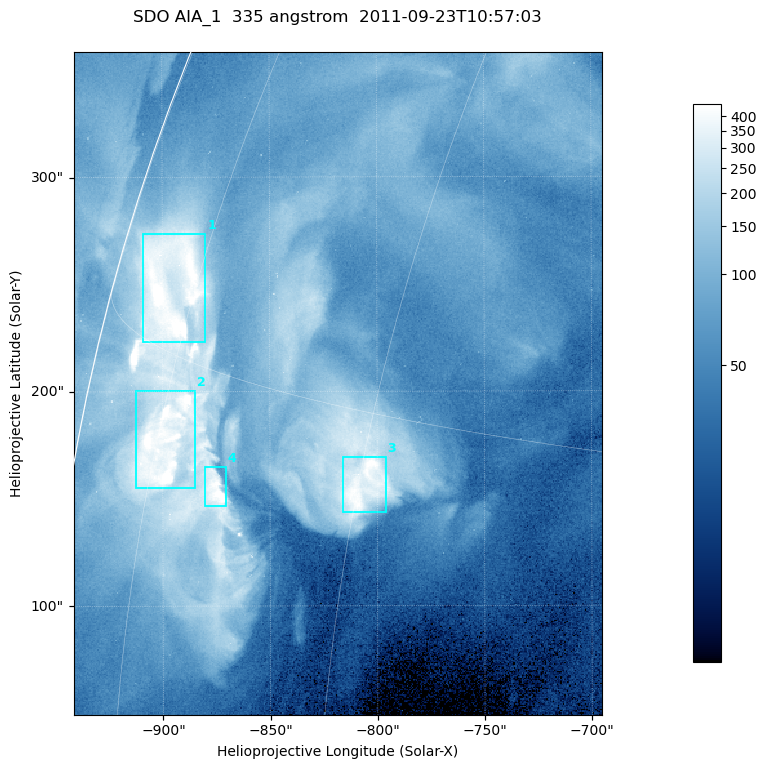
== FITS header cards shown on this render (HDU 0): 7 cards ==
TELESCOP= 'SDO     '           /
INSTRUME= 'AIA_1   '           /
WAVELNTH=                  335 /
WAVEUNIT= 'angstrom'           /
DATE-OBS= '2011-09-23T10:57:03.62' /
CTYPE1  = 'HPLN-TAN'           /
CTYPE2  = 'HPLT-TAN'           /

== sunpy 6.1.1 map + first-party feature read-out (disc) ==
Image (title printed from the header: SDO AIA_1  335 angstrom  2011-09-23T10:57:03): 410 x 514 px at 0.601 arcsec/px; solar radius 956 arcsec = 1592 px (partial field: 2.5% of the solar disc is inside the frame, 94% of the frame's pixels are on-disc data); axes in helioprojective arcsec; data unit not stated in the header (colour bar unlabelled)
Pointing: header CRPIX1/2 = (2042.06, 2043.86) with CRVAL1/2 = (0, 0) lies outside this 410 x 514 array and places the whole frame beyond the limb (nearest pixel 1.41 R_sun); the SolarSoft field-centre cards XCEN/YCEN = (-818.3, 203.7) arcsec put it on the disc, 1306 arcsec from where CRPIX/CRVAL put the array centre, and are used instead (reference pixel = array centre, CRVAL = XCEN/YCEN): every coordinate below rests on XCEN/YCEN
Orientation: roll -0.142 deg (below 1 deg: not rotated)
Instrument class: DISC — disc imager (sunpy class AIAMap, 335 A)
Bright regions (active regions / flare kernels): reference = the on-disc median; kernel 3 px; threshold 5 sigma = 255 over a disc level ~69.9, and >= 1.15x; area >= 210 px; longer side >= 5 px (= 3 arcsec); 4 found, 4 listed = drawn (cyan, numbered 1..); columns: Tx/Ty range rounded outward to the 2 arcsec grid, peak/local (2 s.f.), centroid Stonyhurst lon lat
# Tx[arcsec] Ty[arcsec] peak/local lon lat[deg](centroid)
1 -910..-880 222..274 8.5 -78 +17
2 -914..-884 154..202 13 -74 +13
3 -816..-796 142..170 6.7 -60 +13
4 -880..-870 146..166 7.2 -69 +12
Off-limb structures (1.02-1.3 R_sun): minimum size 105 px: none found